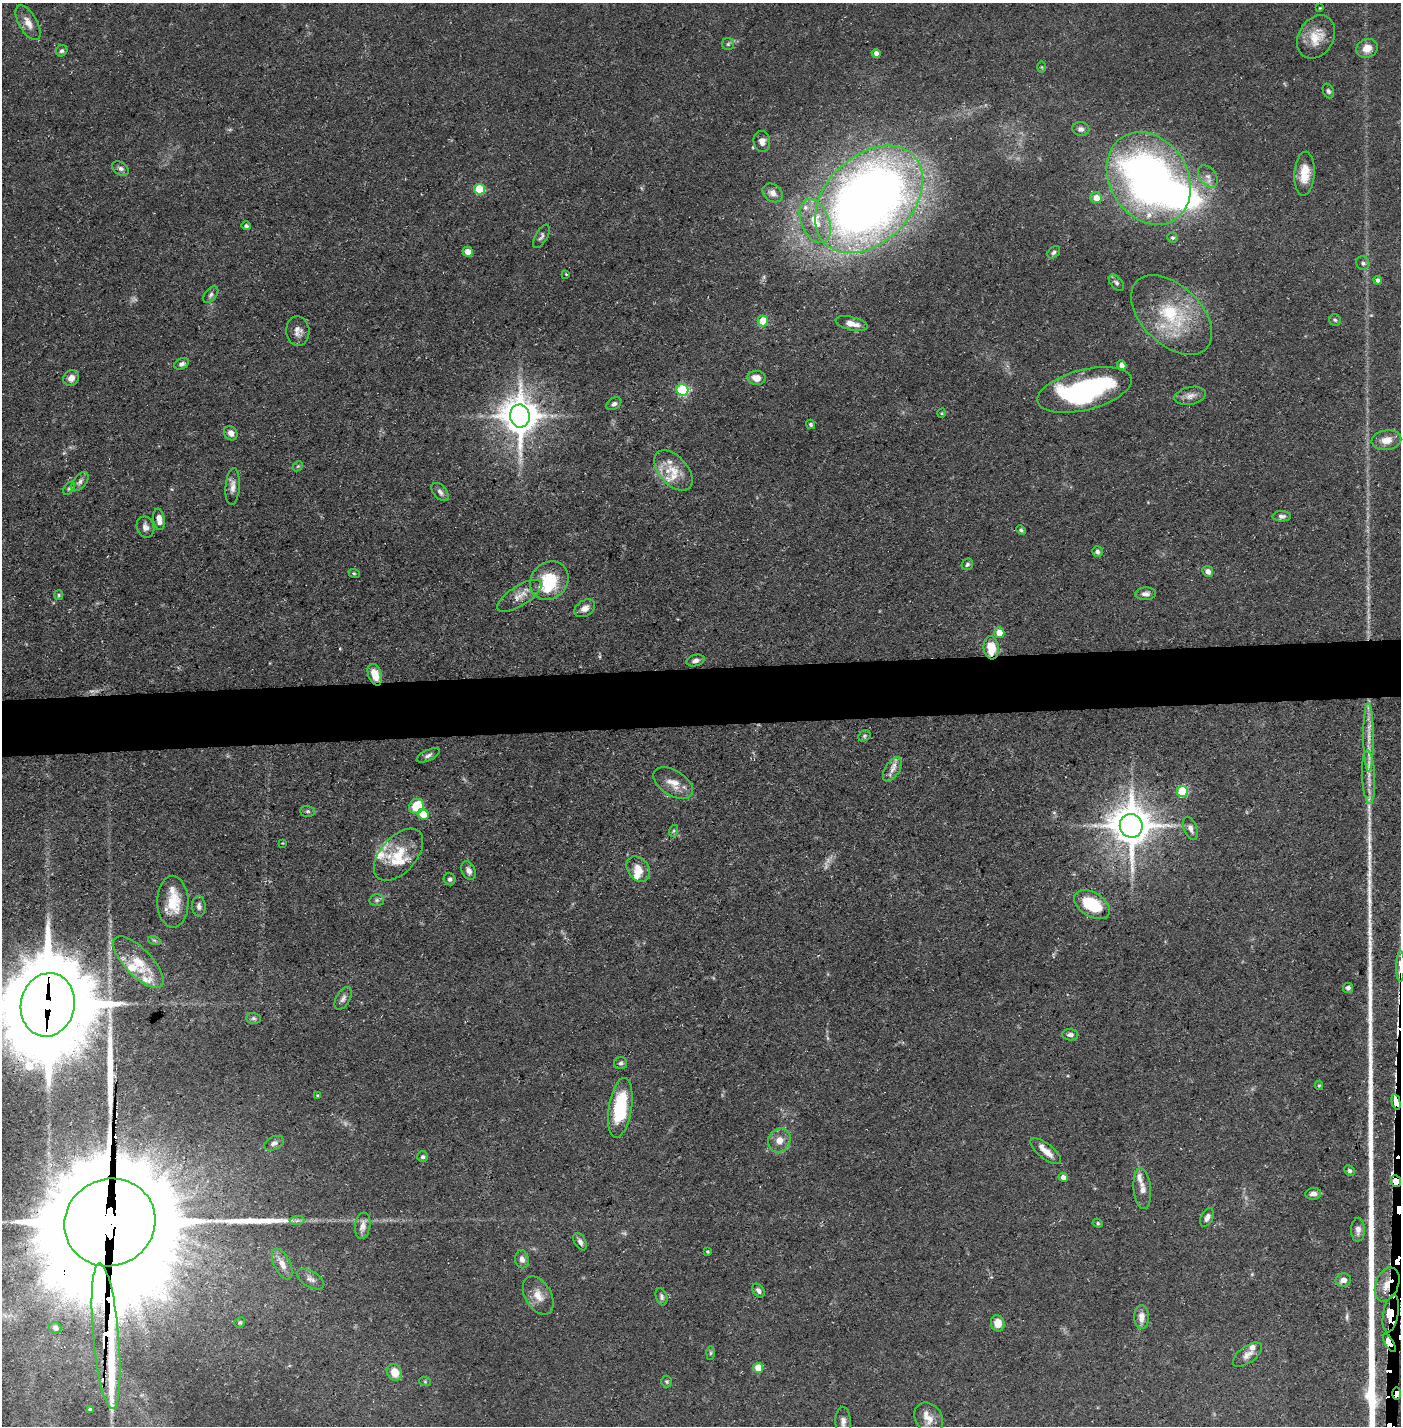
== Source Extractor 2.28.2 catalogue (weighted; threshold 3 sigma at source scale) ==
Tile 5 of 3 x 3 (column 2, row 2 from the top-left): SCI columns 1423-2821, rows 1425-2848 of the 4245 x 4272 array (HDU 1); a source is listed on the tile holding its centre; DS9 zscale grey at full resolution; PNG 1403 x 1428 px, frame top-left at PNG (2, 3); each listed source drawn as its Kron ellipse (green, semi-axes under 4 px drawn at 4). Shown black and unused: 4% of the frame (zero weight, under 3 of 5 exposures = <1% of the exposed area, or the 3 px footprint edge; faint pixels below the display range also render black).
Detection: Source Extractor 2.28.2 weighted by HDU 2 'WHT'; one run over the whole footprint, this tile lists its part. Background 0.0684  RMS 0.0041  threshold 0.0186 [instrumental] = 3 sigma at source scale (4.5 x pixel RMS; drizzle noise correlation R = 1.50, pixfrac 1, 0.05/0.05 arcsec/px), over >= 5 px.
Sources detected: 175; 4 too faint to see at this stretch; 2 inside a brighter object's white glare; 7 cosmic-ray / hot-pixel residue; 1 long thin detection or spike segment (spike, bleed or trail) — neither listed nor drawn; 13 inside a brighter listed object's ellipse — not listed separately; the other 148 listed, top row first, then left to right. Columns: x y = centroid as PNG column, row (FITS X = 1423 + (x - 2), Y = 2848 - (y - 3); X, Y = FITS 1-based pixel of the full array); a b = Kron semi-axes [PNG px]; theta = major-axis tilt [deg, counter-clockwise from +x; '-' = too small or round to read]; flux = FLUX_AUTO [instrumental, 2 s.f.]
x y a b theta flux
1320 8 3 3 - 0.33
28 23 19 9 -60 4.2
1316 37 23 17 59 8.6
728 44 6 6 - 0.85
1367 48 11 9 19 5
62 51 6 5 - 0.96
876 53 4 4 - 2
1042 67 6 4 -89 0.47
1328 91 8 5 -64 0.96
1081 129 8 7 - 1.8
762 141 10 8 -86 2.7
120 168 9 6 -32 1.5
1305 174 22 10 86 7.6
1208 176 12 8 -53 2.6
1149 178 49 39 -58 240
479 189 5 5 - 22
773 193 11 8 -37 2.5
1096 198 6 5 - 4.8
869 199 62 43 45 430
815 221 23 14 -68 11
246 226 5 4 - 0.91
541 236 13 6 60 1.3
1173 238 5 5 - 0.83
468 252 5 5 - 3.7
1054 252 7 5 42 1.1
1363 263 7 6 - 1.3
566 274 3 2 - 0.43
1378 280 4 4 - 1.2
1116 283 9 5 -50 1.2
211 295 10 5 51 1.3
1172 315 48 29 -44 32
1335 320 6 5 - 0.76
763 321 5 5 - 12
852 323 16 6 -13 3.7
298 331 15 11 -84 3.2
181 364 8 5 26 1.3
1122 366 5 4 - 2.1
71 378 8 7 - 2.8
756 378 9 7 -8 3.9
682 390 6 5 - 51
1085 390 49 20 14 71
1190 396 16 8 12 3
614 404 8 5 34 1.2
942 413 5 3 - 0.35
520 416 11 10 - 1200
811 424 5 4 - 0.84
231 433 7 6 - 2.5
1386 440 15 10 9 4.4
298 466 6 4 43 0.52
673 470 24 14 -48 9.5
80 481 11 6 51 1.6
233 487 18 7 86 2.8
69 488 7 4 53 0.8
440 492 10 6 -48 1.6
1282 516 9 5 1 1.5
159 519 11 5 -82 3.2
145 527 11 8 -70 2
1021 530 5 4 - 0.79
1097 552 5 5 - 1.1
967 564 6 5 - 0.84
1208 571 6 5 - 2.3
354 573 6 3 -19 0.5
549 581 21 18 47 19
1145 594 10 6 2 2.2
59 595 5 4 - 0.59
520 596 25 10 32 5
585 608 11 7 32 3
999 633 5 5 - 5.9
991 648 11 7 -83 10
695 661 9 5 15 1.6
375 675 11 6 -70 6.3
864 736 6 5 - 0.71
1369 737 34 5 -90 6
428 755 13 5 26 1.4
892 769 13 7 58 2.8
1369 777 27 6 -87 5
673 783 22 12 -32 5.8
1182 792 5 5 - 26
416 806 8 7 - 14
308 811 7 5 -1 0.92
423 814 5 5 - 7.9
1131 826 12 11 - 1400
1190 828 12 6 -70 2.1
673 831 6 4 70 0.55
282 843 2 2 - 0.29
398 855 31 18 48 14
638 869 14 10 -53 4.9
469 871 10 6 -64 2.1
450 879 6 6 - 1.1
377 900 7 6 - 1
173 902 26 15 -89 11
1092 905 20 12 -32 20
199 906 10 7 -86 1.7
154 940 6 4 -18 0.72
138 962 33 13 -46 12
1400 966 15 3 89 530
1348 988 5 5 - 1.2
343 998 12 7 61 1.7
48 1005 32 27 77 7700
254 1018 7 5 -1 1
1070 1035 8 5 -3 1.5
621 1063 6 6 - 1.1
1319 1086 4 4 - 0.48
317 1095 4 3 - 0.4
1396 1102 8 4 -76 370
620 1108 30 11 81 25
779 1140 12 11 - 4.4
274 1143 10 6 23 1.7
1046 1151 19 7 -38 4.6
423 1157 5 5 - 0.87
1349 1171 6 4 -44 0.93
1063 1177 5 4 - 1.8
1396 1181 6 5 - 1700
1142 1189 20 8 -85 3.7
1313 1194 8 6 7 2.1
1207 1217 10 6 62 2
297 1221 7 4 2 1.1
110 1222 46 43 27 26000
1098 1223 5 4 - 0.6
363 1226 13 7 82 3.4
1358 1230 12 7 89 2.3
580 1242 9 5 -61 1.6
707 1252 3 3 - 0.51
522 1259 9 7 -78 2.1
282 1264 16 8 -64 3.8
310 1279 15 7 -31 2.3
1343 1280 8 6 9 2.6
1387 1284 18 11 68 360
758 1291 8 5 -50 1.4
538 1295 21 13 -59 5.6
661 1297 9 5 -71 1.2
1391 1314 19 7 79 3000
1141 1317 12 7 -90 3.8
240 1322 5 5 - 0.65
998 1323 8 6 -76 5.4
55 1328 6 5 - 2
106 1336 73 13 -85 1000
1389 1343 10 3 -59 820
711 1353 6 4 89 0.71
1247 1355 17 8 37 3.1
758 1368 5 5 - 7.7
394 1372 8 7 - 6.9
667 1381 6 5 - 0.69
425 1382 6 4 -20 0.47
1397 1393 6 4 89 300
90 1410 4 3 - 0.86
929 1418 17 13 -55 4.4
843 1421 15 8 -88 2.4
Overlapping masked pixels (flux is a lower limit): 11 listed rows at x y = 991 648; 1400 966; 48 1005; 1396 1102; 1396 1181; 110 1222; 1387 1284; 1391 1314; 106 1336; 1389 1343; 1397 1393
Isophote crosses this tile's border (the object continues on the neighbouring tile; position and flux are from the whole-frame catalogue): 2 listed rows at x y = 1400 966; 48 1005